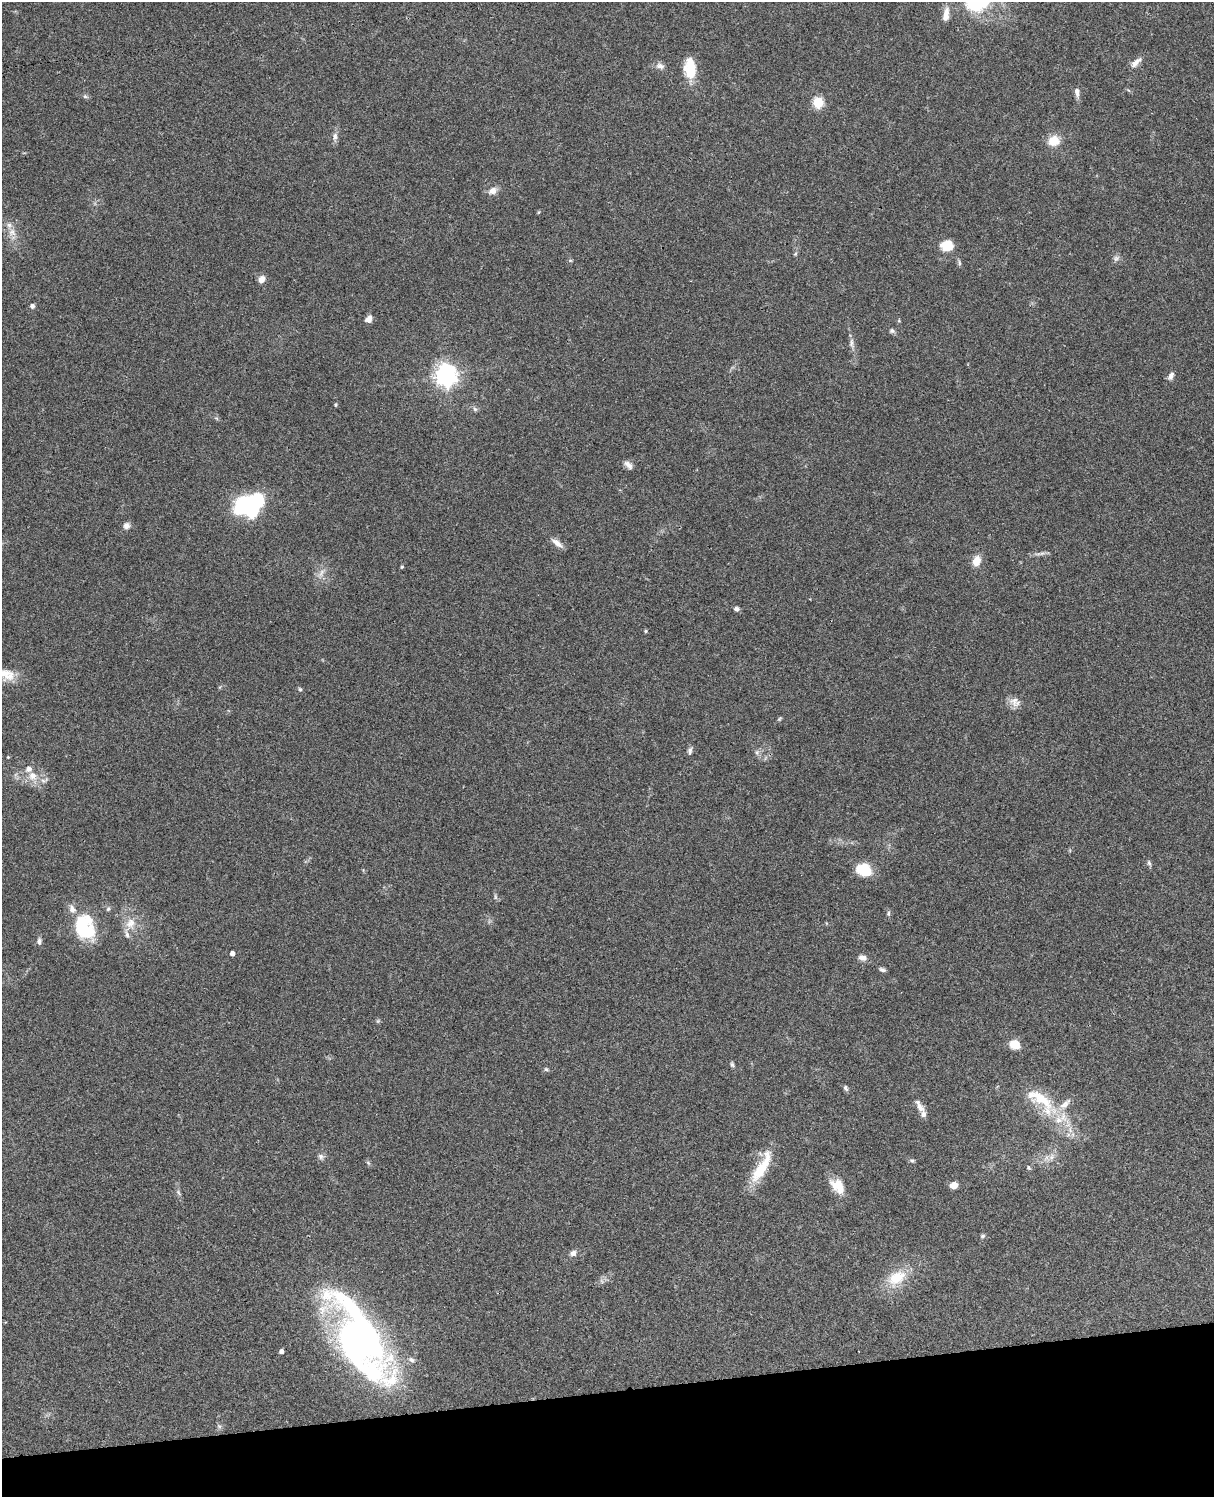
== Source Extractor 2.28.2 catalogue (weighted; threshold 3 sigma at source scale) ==
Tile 10 of 4 x 3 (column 2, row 3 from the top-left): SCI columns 1333-2544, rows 278-1772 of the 5085 x 4926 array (HDU 1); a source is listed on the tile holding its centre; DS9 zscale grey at full resolution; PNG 1216 x 1499 px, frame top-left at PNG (2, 2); no overlay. Shown black and unused: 7% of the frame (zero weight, under 3 of 4 exposures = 6% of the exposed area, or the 3 px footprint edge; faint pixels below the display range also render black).
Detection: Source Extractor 2.28.2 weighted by HDU 2 'WHT'; one run over the whole footprint, this tile lists its part. Background 0.107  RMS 0.0065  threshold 0.0291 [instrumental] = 3 sigma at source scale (4.5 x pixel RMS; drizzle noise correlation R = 1.50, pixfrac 1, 0.05/0.05 arcsec/px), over >= 5 px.
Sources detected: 89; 1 too faint to see at this stretch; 3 inside a brighter object's white glare — not listed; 9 inside a brighter listed object's ellipse — not listed separately; the other 76 listed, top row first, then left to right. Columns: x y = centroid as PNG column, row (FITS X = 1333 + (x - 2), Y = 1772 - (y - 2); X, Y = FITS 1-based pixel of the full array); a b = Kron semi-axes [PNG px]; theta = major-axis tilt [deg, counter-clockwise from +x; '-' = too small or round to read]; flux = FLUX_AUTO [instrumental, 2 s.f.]
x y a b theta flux
946 14 19 8 82 5.3
1136 62 18 7 41 4.2
660 66 12 8 -20 3.1
690 68 24 13 -86 16
1077 92 12 6 -84 2.9
85 96 6 5 - 1.2
818 102 6 5 - 45
335 136 11 6 85 2.8
1054 141 13 11 26 10
492 191 11 8 27 4.3
12 232 12 10 -85 5.1
947 246 12 11 - 13
795 254 6 4 45 0.81
1116 258 9 7 46 2.1
570 260 6 4 -19 0.71
959 263 8 4 -81 1.1
262 279 8 7 - 4
32 306 4 4 - 2.3
369 319 9 7 52 3.3
899 321 5 4 - 0.67
892 331 7 6 - 1.5
851 343 15 6 -88 2.9
446 375 8 7 - 470
1171 376 11 6 60 2.7
336 404 5 3 - 0.71
475 409 6 6 - 1.4
628 465 13 6 -45 3.1
245 506 21 14 -14 100
126 526 9 9 - 2.8
557 543 15 7 -38 4.4
1042 553 7 4 18 1.6
977 561 12 9 71 7.5
402 567 5 4 - 0.69
736 609 6 5 - 1.9
645 631 5 4 - 0.91
6 674 29 16 -19 14
300 689 6 4 -43 0.93
1014 701 14 12 -66 4.9
779 719 7 4 32 0.83
690 751 10 5 82 2
757 752 7 6 - 1.7
8 757 4 4 - 0.57
32 776 12 11 - 7.4
1149 863 9 5 -71 1.4
864 870 19 15 -20 14
495 897 8 4 -82 1.2
108 909 7 6 - 1.2
888 914 7 4 84 1.2
130 923 17 13 80 8.9
81 930 33 14 -78 20
39 941 7 6 - 2.3
232 953 4 4 - 3.2
862 957 12 8 -16 3.1
882 970 8 5 -21 1.6
1015 1044 11 9 -26 9.4
732 1064 7 4 -88 1.2
546 1069 6 5 - 0.99
846 1088 7 5 -71 1.4
1040 1098 52 16 -35 29
920 1107 14 8 -55 4.4
321 1156 8 7 - 2
1051 1157 10 7 53 3.5
912 1161 7 5 -16 1
368 1163 7 5 -46 1.1
762 1167 47 12 61 22
1028 1168 6 5 - 0.92
954 1185 7 6 - 6.4
838 1186 21 13 -48 11
178 1192 8 4 -60 1.3
982 1236 6 5 - 1.1
573 1253 9 7 31 2.6
897 1278 27 17 34 19
358 1339 77 35 -55 320
281 1351 4 4 - 2.2
411 1360 9 6 -31 1.8
219 1426 6 5 - 1.2
Isophote crosses this tile's border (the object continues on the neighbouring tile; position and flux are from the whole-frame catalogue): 1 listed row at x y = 6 674